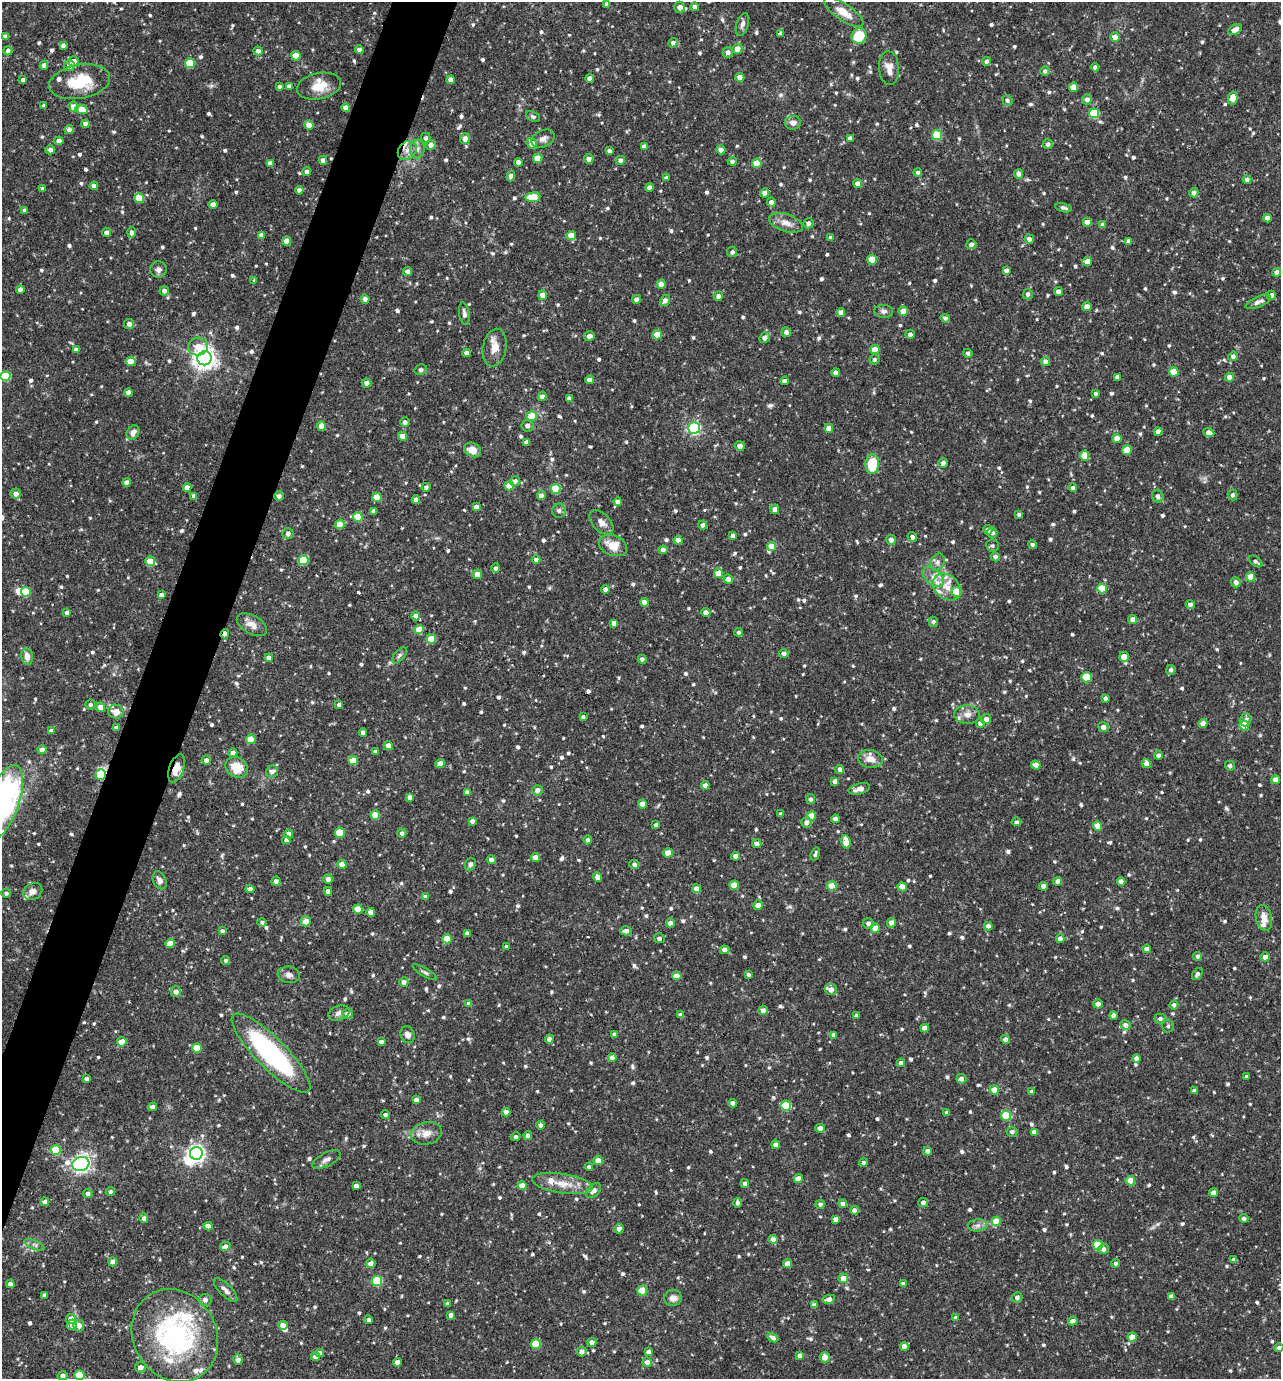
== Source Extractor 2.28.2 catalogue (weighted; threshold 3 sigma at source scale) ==
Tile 7 of 4 x 4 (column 3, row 2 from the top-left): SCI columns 2828-4106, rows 2755-4131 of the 5524 x 5509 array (HDU 1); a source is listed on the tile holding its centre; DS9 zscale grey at full resolution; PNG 1283 x 1381 px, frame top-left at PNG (2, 2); each listed source drawn as its Kron ellipse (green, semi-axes under 4 px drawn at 4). Shown black and unused: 4% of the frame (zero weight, under 2 of 3 exposures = <1% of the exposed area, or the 3 px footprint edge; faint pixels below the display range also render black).
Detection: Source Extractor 2.28.2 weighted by HDU 2 'WHT'; one run over the whole footprint, this tile lists its part. Background 0.0916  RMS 0.0055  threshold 0.0249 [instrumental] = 3 sigma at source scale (4.5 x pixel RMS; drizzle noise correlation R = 1.50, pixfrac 1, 0.05/0.05 arcsec/px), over >= 5 px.
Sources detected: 944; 2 inside a brighter object's white glare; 3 cosmic-ray / hot-pixel residue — neither listed nor drawn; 14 inside a brighter listed object's ellipse — not listed separately; of the other 925, all 500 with FLUX_AUTO >= 1.29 (the completeness limit of this list) listed and drawn (425 fainter detections not listed), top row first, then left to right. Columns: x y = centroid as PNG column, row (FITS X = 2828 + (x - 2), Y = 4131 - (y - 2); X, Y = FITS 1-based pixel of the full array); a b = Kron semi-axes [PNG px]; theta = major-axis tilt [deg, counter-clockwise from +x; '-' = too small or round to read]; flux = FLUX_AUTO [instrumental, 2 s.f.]
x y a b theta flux
607 4 4 4 - 2.4
680 7 5 5 - 3.8
695 7 4 4 - 1.7
844 12 23 8 -34 8.6
742 24 12 6 72 2.3
1235 30 7 4 31 4.5
780 34 3 3 - 1.4
5 36 4 4 - 1.5
859 36 8 7 - 15
1115 37 5 4 - 3.8
673 43 5 4 - 1.7
63 46 4 4 - 1.9
359 49 4 4 - 1.9
737 49 5 5 - 5
8 51 4 4 - 1.7
258 51 4 4 - 2.5
728 52 5 5 - 2.6
296 56 4 4 - 8.7
74 61 5 5 - 3.6
986 62 4 4 - 2.2
190 63 5 5 - 21
44 65 4 4 - 2.3
69 65 5 5 - 3.6
1095 67 4 4 - 1.8
889 68 17 10 -87 4.5
1045 71 5 4 - 1.4
740 77 4 4 - 3.7
590 78 4 4 - 3
23 80 4 4 - 2.1
451 80 4 4 - 2.8
80 82 31 17 10 22
289 86 4 4 - 2.5
319 86 22 13 12 9.8
279 87 4 4 - 1.5
1074 87 4 4 - 7
1233 98 6 5 - 6.7
1087 99 5 5 - 2.4
1007 101 5 5 - 1.3
44 106 3 3 - 1.4
73 107 5 5 - 4.6
346 108 4 4 - 4.4
82 109 6 4 -17 7.3
1094 113 5 5 - 24
533 117 7 5 -25 1.3
793 123 8 7 - 2.6
86 124 4 4 - 2.6
309 125 5 4 - 4.6
69 129 4 4 - 2.7
937 135 5 5 - 23
426 138 5 4 - 1.6
850 138 4 4 - 2.6
465 139 5 5 - 4.3
543 139 12 8 25 2.8
59 141 4 4 - 3
532 144 6 5 - 4.8
1048 144 5 5 - 1.9
431 145 5 5 - 2.9
644 146 4 4 - 2.1
417 149 9 7 80 2.7
50 150 5 4 - 2.3
407 150 11 8 44 4.2
721 150 5 4 - 2.9
609 151 4 4 - 2
538 158 4 4 - 7.5
589 159 5 4 - 2.6
323 160 4 4 - 2.6
620 160 5 4 - 2.3
732 161 4 4 - 1.9
518 162 4 4 - 2.7
270 163 4 4 - 2.5
757 163 5 5 - 9.3
307 172 4 4 - 2.6
918 172 4 4 - 1.3
1019 174 5 4 - 2.3
511 176 5 4 - 3.2
666 178 4 4 - 1.7
1247 180 4 4 - 2.2
858 184 4 4 - 3.2
94 186 4 4 - 2.7
649 187 4 4 - 2.5
43 189 3 3 - 1.4
299 190 4 4 - 2.4
764 193 4 4 - 3
1194 193 5 4 - 2.2
533 197 7 5 8 16
139 198 5 4 - 12
771 202 4 4 - 2.8
213 204 4 4 - 3.3
1063 208 8 4 -14 1.4
24 210 4 3 - 1.3
1267 218 4 4 - 4
1087 222 4 4 - 5.9
786 223 18 8 -18 5
808 223 5 5 - 2.7
1103 225 4 4 - 3.2
106 232 4 4 - 2.4
132 232 5 4 - 1.9
261 235 4 4 - 2.8
571 236 4 4 - 8.2
831 238 4 4 - 1.7
1029 239 4 4 - 2.7
286 241 4 4 - 7.3
1129 241 4 4 - 2.5
971 244 5 5 - 1.8
732 252 5 5 - 1.7
872 260 5 5 - 13
1087 262 5 4 - 6.9
159 269 8 8 - 2.4
1006 270 4 4 - 2.7
408 271 4 4 - 2.4
1277 272 4 4 - 2.5
254 280 3 3 - 1.4
661 284 4 4 - 6.7
20 290 4 4 - 2.7
164 291 5 4 - 2.3
1058 291 4 4 - 2.8
1028 294 5 5 - 1.9
543 295 4 4 - 6.2
1271 295 5 4 - 2.7
718 296 5 4 - 2.7
365 299 4 4 - 2.3
636 299 4 4 - 2.3
665 301 6 4 55 2.9
1258 302 13 5 24 2.3
1087 307 4 4 - 3.9
884 311 9 6 -4 1.9
903 311 5 4 - 6.2
841 312 4 4 - 3.2
464 314 11 5 -81 2
945 318 5 4 - 1.5
129 324 5 5 - 2.7
786 332 5 5 - 2.1
910 334 5 4 - 2.1
657 335 5 5 - 7.4
589 336 5 4 - 2.7
765 338 5 5 - 3.2
198 347 10 9 - 7.7
495 348 19 11 79 6.5
76 350 4 4 - 2.1
875 350 4 4 - 7.5
467 353 4 4 - 2.6
968 353 5 4 - 1.4
1233 356 5 4 - 1.8
204 358 7 7 - 410
874 360 5 5 - 1.4
131 361 5 4 - 9.2
1045 361 4 4 - 2.1
421 370 6 5 - 1.3
1174 372 5 4 - 11
836 373 4 4 - 2.8
5 376 5 5 - 23
1117 377 4 4 - 2.4
1229 377 4 4 - 3.9
589 380 4 4 - 3.5
784 381 4 4 - 2.5
367 383 5 4 - 2.7
128 393 4 4 - 2.3
1096 394 4 4 - 1.4
542 397 4 4 - 2.6
569 398 4 4 - 2.4
532 416 5 5 - 11
405 422 5 4 - 2.4
321 426 4 4 - 7.2
527 426 6 5 - 2.5
694 428 6 5 - 88
829 428 4 4 - 3.6
1158 432 4 4 - 3.8
1209 432 6 4 -25 3.2
133 433 8 5 57 3.1
402 436 4 4 - 4.4
1117 438 4 4 - 4.7
527 442 4 4 - 2.3
740 446 5 4 - 3
473 450 9 7 -29 5.3
1127 450 5 4 - 9.1
1085 456 5 4 - 10
943 463 4 4 - 2.2
872 464 10 7 86 18
515 481 5 5 - 2.3
127 482 4 4 - 2.4
509 486 5 4 - 7.1
187 487 4 4 - 3.7
426 487 4 4 - 1.7
1073 488 4 4 - 2
555 489 5 5 - 23
16 494 5 5 - 3.4
1232 495 5 5 - 1.6
194 496 4 4 - 2.4
279 496 5 5 - 2.1
541 496 4 4 - 2.5
1158 496 6 5 - 2.1
377 497 5 4 - 11
416 500 4 4 - 2.9
617 502 4 4 - 2.2
476 507 4 4 - 2.8
775 509 4 4 - 3.1
374 511 4 4 - 1.9
559 511 7 7 - 1.7
1019 514 4 3 - 1.3
358 517 5 5 - 13
601 522 15 8 -46 3.5
340 524 5 4 - 11
703 525 4 4 - 1.8
988 530 5 4 - 2.2
992 533 5 5 - 2.4
288 534 5 5 - 2.5
733 536 4 4 - 2.6
912 537 5 4 - 1.8
678 540 4 4 - 5.9
891 540 5 4 - 2.5
613 545 14 10 -22 8.5
992 545 6 6 - 1.4
1032 545 4 4 - 1.4
772 546 4 4 - 7
663 550 4 4 - 2.4
995 557 5 4 - 1.6
303 560 5 5 - 19
536 560 4 4 - 2
150 561 5 5 - 14
1256 561 8 4 -37 1.5
938 562 9 6 64 2
496 568 4 4 - 1.5
719 573 4 4 - 8.4
477 574 5 4 - 3.9
933 577 12 7 -43 4.4
1250 577 4 4 - 7.5
728 579 5 4 - 2.6
1236 582 5 5 - 2.8
947 587 15 11 -42 8.7
1102 588 5 5 - 14
605 589 4 4 - 2.4
26 592 5 5 - 16
957 592 5 5 - 18
161 595 4 4 - 2.4
644 602 4 4 - 4.2
1190 604 4 4 - 2.4
67 613 4 4 - 1.8
706 613 4 4 - 3.4
416 616 4 4 - 2.8
1133 619 4 4 - 3.6
933 622 5 5 - 1.4
614 623 4 4 - 2.6
252 625 17 9 -30 4.7
419 630 4 4 - 11
739 632 4 4 - 1.3
225 634 5 3 - 3.3
431 639 5 4 - 12
784 653 5 4 - 2.2
399 655 10 5 49 1.4
27 657 8 5 -78 3.9
1124 657 5 5 - 6.3
269 658 4 4 - 2.4
642 659 4 4 - 1.6
1171 670 5 4 - 1.7
1087 677 5 5 - 21
1105 698 4 3 - 1.7
90 704 5 5 - 1.4
339 705 4 3 - 1.6
101 707 4 4 - 7.4
116 712 7 7 - 5.2
967 715 13 9 -5 4
583 717 4 4 - 1.5
986 719 5 5 - 2.4
1246 720 6 5 - 2.4
980 723 5 4 - 2.7
1203 723 4 4 - 3.5
1244 725 5 5 - 13
1103 727 5 5 - 2.7
116 728 4 4 - 2.4
51 731 4 4 - 2.8
363 733 4 4 - 2.6
251 739 5 4 - 13
388 746 4 4 - 4.4
42 750 4 4 - 4.8
375 752 4 4 - 1.6
233 753 4 4 - 3.8
1158 755 4 4 - 1.7
870 759 12 9 -8 5.2
206 760 4 4 - 2.4
353 760 5 4 - 9.4
440 764 4 4 - 5.6
1146 764 4 4 - 4
1036 765 5 4 - 5
1230 766 5 5 - 1.5
237 767 12 10 -33 11
176 768 14 7 71 6.7
840 769 4 4 - 2.3
272 772 6 6 - 3
101 775 5 5 - 32
1276 780 4 4 - 4.4
835 781 4 4 - 2.5
705 785 4 4 - 2
859 789 11 5 14 3
537 790 5 5 - 2.7
467 792 4 4 - 1.8
409 797 4 4 - 2.6
811 799 5 4 - 1.7
2 804 41 16 69 120
642 804 4 4 - 4.7
781 814 4 3 - 1.3
375 815 4 4 - 9.8
811 816 4 4 - 8.2
835 819 4 4 - 1.8
472 821 4 4 - 2.1
807 822 5 5 - 2.2
1016 822 4 4 - 1.4
656 825 4 3 - 1.6
1098 826 5 4 - 6.3
340 833 5 5 - 13
402 833 4 4 - 1.8
289 834 4 4 - 2.9
286 840 4 4 - 2.3
588 840 4 4 - 2
846 842 7 4 -82 7.3
757 844 4 4 - 3
668 853 4 4 - 8.7
815 854 7 3 72 1.4
736 856 4 4 - 3.3
535 858 4 4 - 3.7
491 860 4 4 - 2.4
342 864 5 4 - 4.2
470 864 7 5 58 2
634 864 5 4 - 1.7
597 877 4 4 - 3.4
328 879 5 4 - 2.9
160 880 9 6 -65 2.3
276 881 4 4 - 2.1
1058 881 4 4 - 2.1
1121 881 4 4 - 4.4
734 885 4 4 - 10
832 886 5 4 - 9.7
1044 886 4 4 - 3.3
902 887 4 4 - 5.9
250 889 4 4 - 2.8
697 889 4 4 - 3.9
33 891 10 8 31 3
328 891 4 4 - 2.2
6 893 5 4 - 1.6
426 897 4 4 - 2.8
758 905 5 5 - 3.5
358 909 5 4 - 9.5
371 912 4 4 - 3.3
1264 918 13 8 -78 5.4
306 921 5 5 - 4.7
262 922 4 4 - 1.3
670 923 4 4 - 2.6
868 923 5 5 - 2.6
891 923 5 4 - 3
988 926 4 4 - 2.4
875 928 4 4 - 7.9
222 931 4 4 - 1.5
626 931 6 4 3 2.7
467 933 4 4 - 2.2
659 938 5 5 - 1.9
447 939 5 4 - 12
1060 939 4 4 - 3.2
170 944 4 4 - 7.6
506 947 4 3 - 1.3
1147 949 4 4 - 2.2
725 950 4 4 - 2.8
1198 956 4 4 - 1.8
1265 957 4 4 - 3.5
226 960 4 4 - 1.4
425 972 14 4 -31 1.5
1197 974 7 4 52 1.6
289 975 11 8 -9 2.7
748 975 4 4 - 1.3
677 976 5 4 - 4.9
404 982 4 4 - 2.5
831 990 6 5 - 3.8
176 992 5 5 - 2.7
469 1004 4 4 - 3
1098 1004 5 4 - 3.1
1174 1005 4 4 - 1.7
763 1010 5 4 - 2.5
339 1013 11 7 19 2.7
348 1014 5 5 - 2.9
681 1015 4 4 - 2.5
857 1015 3 3 - 1.5
1113 1015 4 4 - 2.5
1160 1019 5 5 - 1.5
1125 1025 5 5 - 2.3
1168 1026 6 5 - 1.3
925 1028 4 4 - 4
615 1034 4 4 - 2.1
408 1035 8 7 - 3.2
834 1035 4 4 - 2.2
549 1039 4 4 - 2.2
1005 1039 4 4 - 2.7
122 1042 5 4 - 8.5
381 1042 4 4 - 2
197 1048 5 4 - 12
271 1053 54 15 -45 91
612 1058 4 4 - 3.5
1136 1058 4 4 - 2.9
901 1063 4 4 - 2.2
1247 1077 3 3 - 1.3
87 1079 4 4 - 2
961 1079 5 4 - 2.6
994 1090 4 4 - 7.5
1194 1091 4 4 - 2.2
1031 1092 4 4 - 2
416 1100 4 4 - 2.4
733 1103 4 4 - 2.4
786 1106 5 5 - 23
153 1107 4 4 - 2.8
506 1112 4 4 - 3.1
947 1112 4 3 - 1.5
385 1115 4 4 - 1.4
1006 1116 5 5 - 20
541 1125 4 4 - 1.7
820 1128 4 4 - 2.5
1012 1132 5 5 - 1.9
1034 1132 4 4 - 2.9
426 1133 15 11 12 5.3
528 1136 4 4 - 2.4
516 1137 5 4 - 1.4
776 1145 4 4 - 2.9
56 1150 5 5 - 15
928 1151 4 4 - 2.6
196 1153 6 6 - 220
326 1160 15 6 27 2.8
598 1161 4 4 - 6.2
863 1163 4 4 - 1.6
81 1164 9 7 18 220
589 1167 4 4 - 1.4
798 1178 4 4 - 4
1130 1181 5 4 - 9.8
562 1184 31 9 -9 9.5
745 1184 4 4 - 2
356 1186 4 4 - 2.4
522 1186 4 4 - 6.4
594 1191 9 5 44 2.5
110 1192 5 4 - 1.3
1214 1193 4 4 - 3.7
88 1194 4 4 - 1.8
45 1202 4 4 - 3.1
737 1203 5 4 - 1.7
923 1203 5 4 - 1.8
820 1204 5 4 - 1.4
843 1204 4 4 - 2.1
854 1210 4 4 - 3
144 1218 5 4 - 1.6
1244 1218 4 4 - 1.8
835 1219 4 4 - 2.4
996 1221 5 4 - 11
978 1225 9 6 6 2.1
208 1226 4 4 - 4.4
619 1229 5 4 - 2.4
773 1239 4 4 - 2.7
34 1245 11 4 -23 1.6
1098 1245 5 5 - 20
225 1246 5 4 - 2.7
1103 1249 5 5 - 2.5
1234 1260 4 4 - 2.5
113 1262 4 4 - 2.8
371 1263 5 4 - 2.6
1116 1263 4 4 - 1.5
787 1264 4 4 - 5.3
843 1278 5 5 - 5.2
377 1281 5 5 - 31
10 1284 4 4 - 2.6
903 1284 4 4 - 2.1
226 1290 15 6 -46 2.7
642 1291 5 5 - 16
45 1295 4 4 - 2
1171 1296 4 4 - 2.6
1017 1297 5 5 - 1.7
673 1298 9 8 - 3.3
829 1299 6 4 10 2.9
205 1300 6 6 - 2.4
447 1304 4 3 - 1.5
815 1305 4 4 - 2.9
451 1315 4 4 - 2.2
955 1318 4 4 - 1.3
71 1319 5 5 - 4.9
369 1320 4 4 - 1.6
1073 1321 5 4 - 2.7
72 1325 5 5 - 2.8
283 1325 5 4 - 3.4
79 1326 6 5 - 3
175 1336 48 41 -59 97
1132 1337 4 4 - 6.8
773 1338 6 4 -29 2.1
592 1342 5 4 - 2.7
536 1344 5 5 - 18
904 1346 4 4 - 4.3
1279 1348 5 4 - 1.7
582 1351 5 5 - 2.5
649 1352 4 4 - 2.9
320 1353 4 4 - 2.1
800 1355 4 4 - 2.9
315 1357 4 4 - 2.7
825 1357 5 5 - 5.8
238 1360 5 4 - 2.6
397 1362 4 4 - 3
647 1362 5 4 - 2.5
140 1367 5 5 - 2.8
80 1375 5 5 - 17
63 1376 5 4 - 2.5
Overlapping masked pixels (flux is a lower limit): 3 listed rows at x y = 225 634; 176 768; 101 775
Isophote crosses this tile's border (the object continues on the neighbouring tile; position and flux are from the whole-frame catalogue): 4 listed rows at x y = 5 376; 2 804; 1279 1348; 80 1375